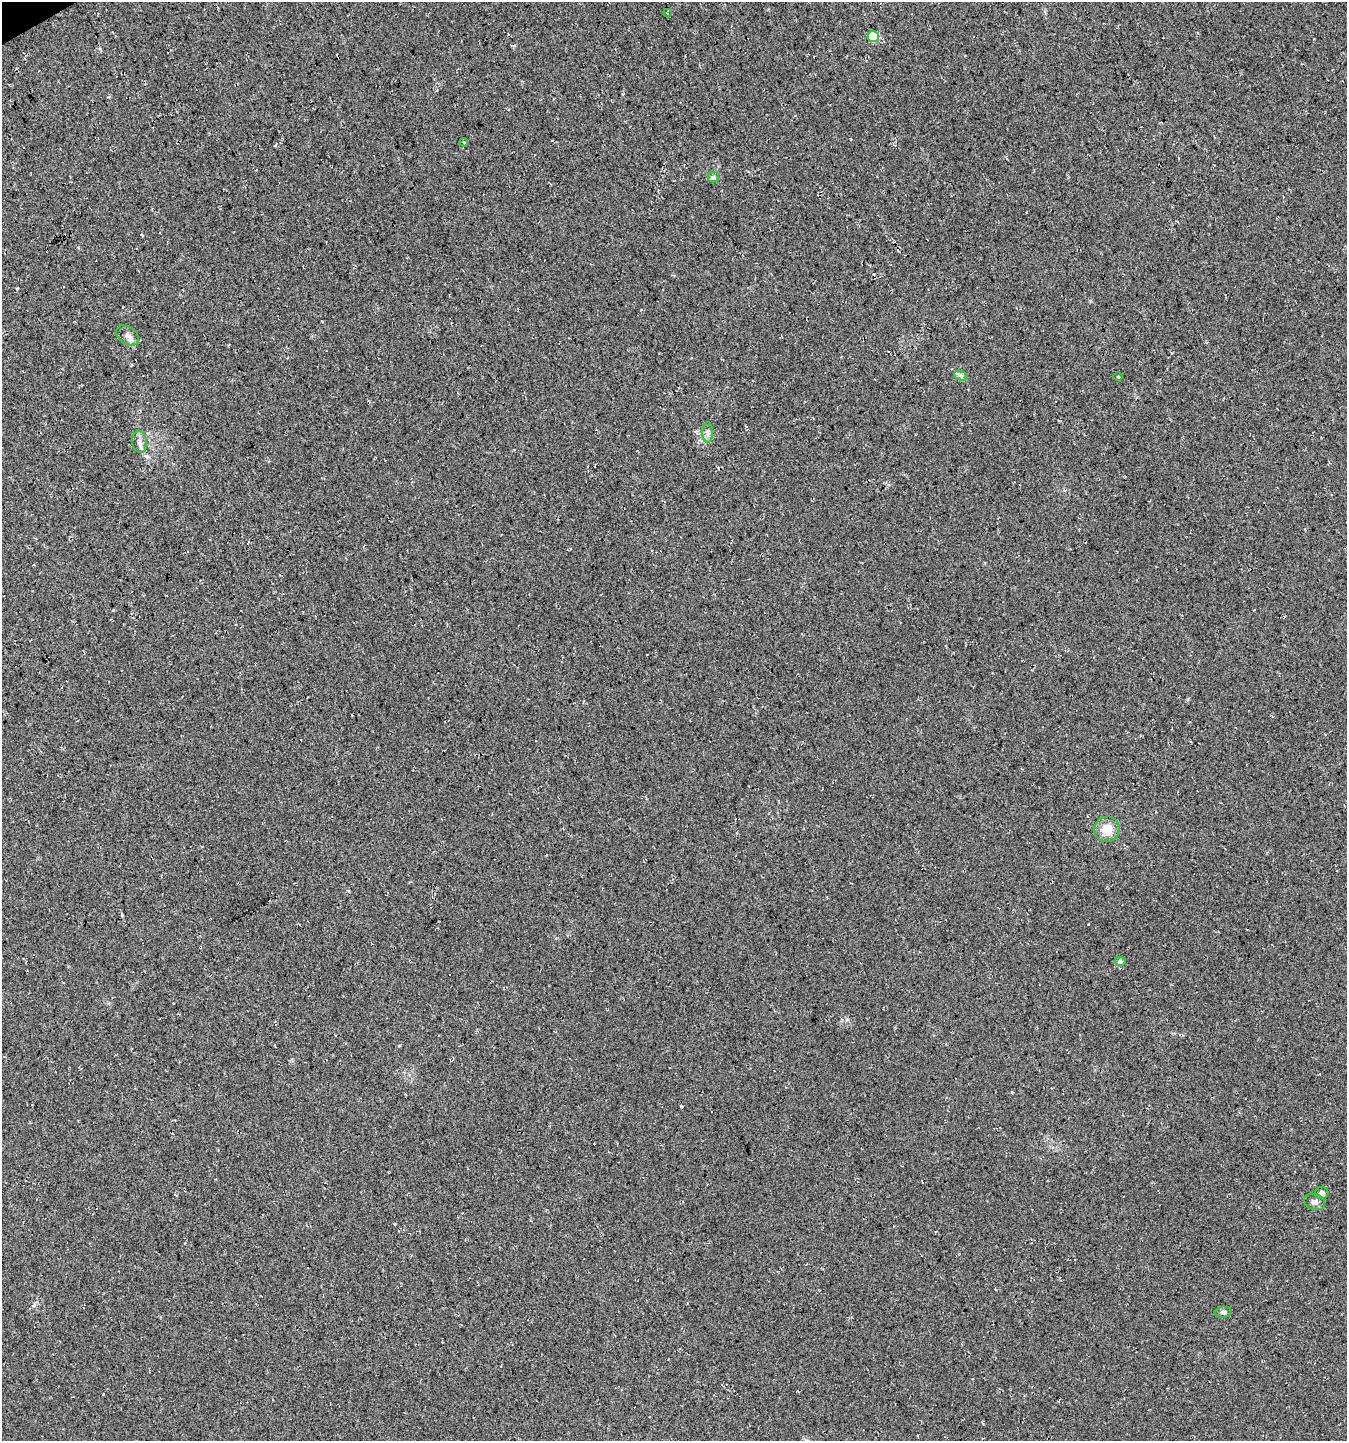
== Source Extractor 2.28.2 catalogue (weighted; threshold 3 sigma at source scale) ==
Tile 11 of 4 x 4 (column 3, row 3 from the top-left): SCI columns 2791-4135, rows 1442-2880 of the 5639 x 5759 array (HDU 1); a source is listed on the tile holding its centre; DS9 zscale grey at full resolution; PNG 1349 x 1443 px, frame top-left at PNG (2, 2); each listed source drawn as its Kron ellipse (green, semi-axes under 4 px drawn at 4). Shown black and unused: <1% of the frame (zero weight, under 3 of 4 exposures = <1% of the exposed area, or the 3 px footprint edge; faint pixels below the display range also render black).
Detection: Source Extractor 2.28.2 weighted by HDU 2 'WHT'; one run over the whole footprint, this tile lists its part. Background 0.0264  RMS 0.0068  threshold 0.0304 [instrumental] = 3 sigma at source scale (4.5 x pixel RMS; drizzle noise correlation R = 1.50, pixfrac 1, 0.0396/0.0396 arcsec/px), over >= 5 px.
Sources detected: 14; all 14 listed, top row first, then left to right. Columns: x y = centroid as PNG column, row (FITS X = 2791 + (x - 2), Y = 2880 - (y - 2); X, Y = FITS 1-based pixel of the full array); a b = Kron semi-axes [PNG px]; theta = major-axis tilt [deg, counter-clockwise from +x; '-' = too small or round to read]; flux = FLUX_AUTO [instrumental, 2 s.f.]
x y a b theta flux
667 13 4 3 - 0.6
873 36 5 5 - 24
464 142 4 3 - 0.73
713 177 5 5 - 1.1
127 335 12 8 -36 3.4
961 376 7 4 -19 1.5
1118 377 5 3 - 0.66
708 432 10 5 -90 2.3
140 442 11 7 -81 3.3
1107 829 13 12 - 9.7
1120 961 5 5 - 1.7
1322 1193 7 6 - 2.2
1315 1202 11 8 -22 2.9
1223 1312 9 5 2 1.8